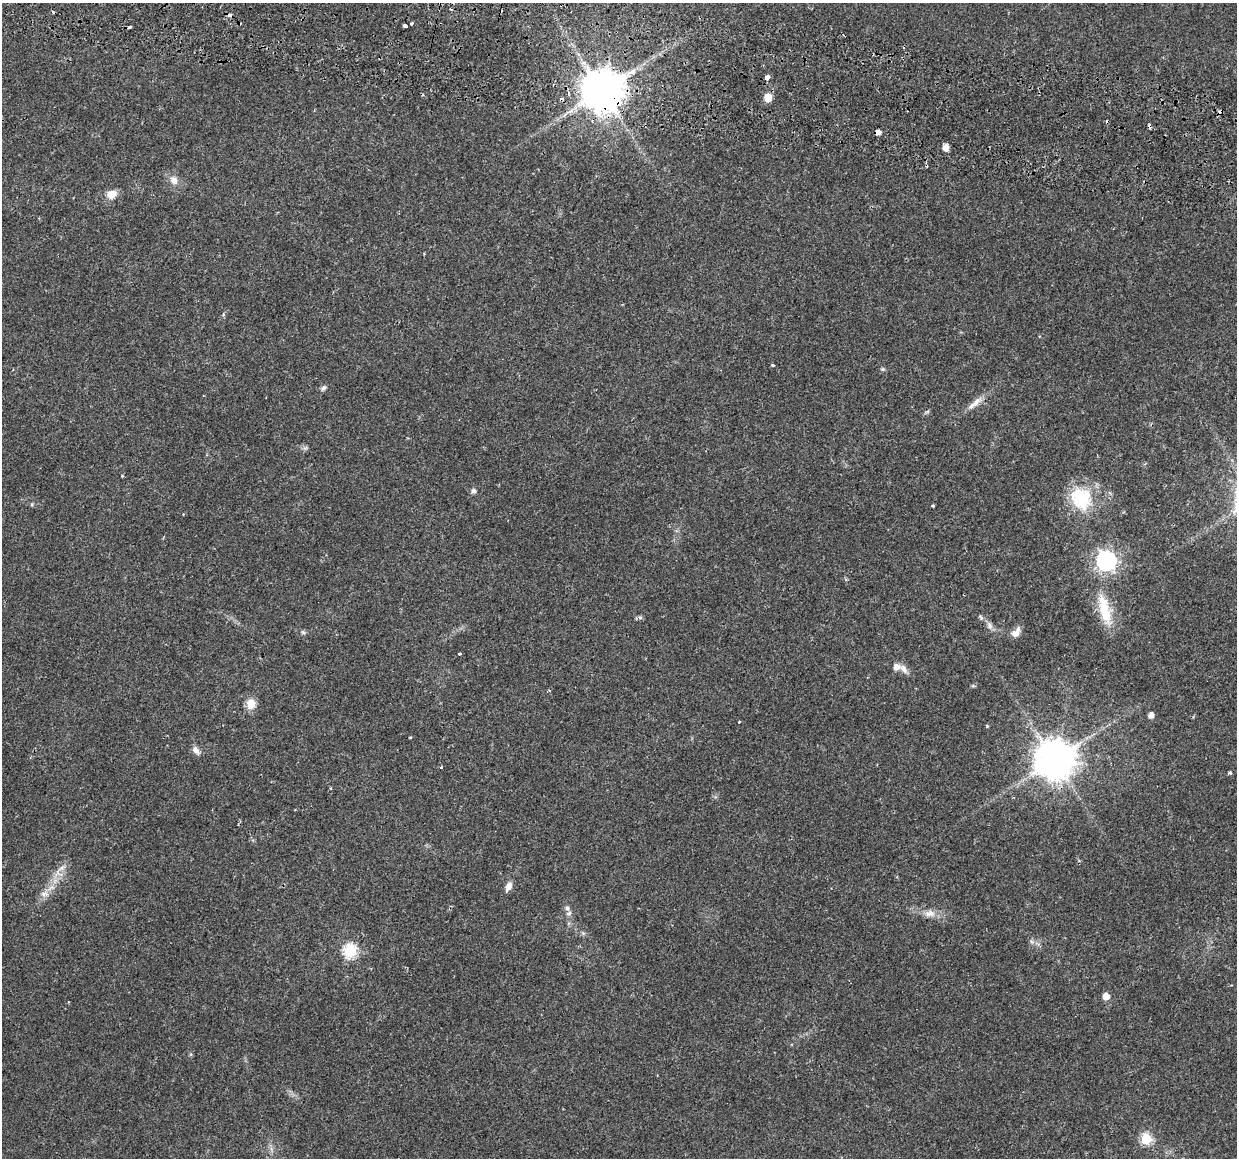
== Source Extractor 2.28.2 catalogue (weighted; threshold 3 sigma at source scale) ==
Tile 11 of 4 x 4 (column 3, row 3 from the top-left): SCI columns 2536-3770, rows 1444-2599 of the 5079 x 5259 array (HDU 1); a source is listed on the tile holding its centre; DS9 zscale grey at full resolution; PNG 1239 x 1160 px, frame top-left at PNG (2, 3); no overlay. Shown black and unused: <1% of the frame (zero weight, under 2 of 3 exposures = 5% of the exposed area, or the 3 px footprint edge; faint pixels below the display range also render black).
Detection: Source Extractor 2.28.2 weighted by HDU 2 'WHT'; one run over the whole footprint, this tile lists its part. Background 0.0172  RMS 0.0026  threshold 0.0119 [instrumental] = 3 sigma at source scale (4.5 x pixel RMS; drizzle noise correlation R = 1.50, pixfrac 1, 0.0396/0.0396 arcsec/px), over >= 5 px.
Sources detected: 55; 7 cosmic-ray / hot-pixel residue — not listed; the other 48 listed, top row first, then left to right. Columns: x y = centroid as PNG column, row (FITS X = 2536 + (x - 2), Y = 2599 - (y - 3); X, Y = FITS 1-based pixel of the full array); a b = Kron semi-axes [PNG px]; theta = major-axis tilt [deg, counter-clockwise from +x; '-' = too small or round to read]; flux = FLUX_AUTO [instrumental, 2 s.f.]
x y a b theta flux
53 12 4 3 - 0.28
412 23 3 3 - 0.42
405 26 4 3 - 5.7
129 27 4 3 - 1.8
632 72 14 7 31 2.6
767 77 4 4 - 4.4
602 91 11 11 - 1100
768 97 7 7 - 3.2
878 132 5 4 - 1.6
946 148 7 6 - 1.8
174 180 14 10 -58 2.1
111 194 12 10 20 2.7
223 314 5 5 - 0.36
773 365 4 3 - 0.76
882 369 5 5 - 0.42
323 388 7 6 - 0.63
975 403 26 7 40 2.5
122 476 3 3 - 0.21
473 491 6 6 - 0.85
1081 498 32 26 -61 14
933 506 3 3 - 0.6
1106 561 8 7 - 130
1104 609 45 14 -75 9.7
640 617 7 5 70 0.52
989 626 11 8 -71 1.1
303 632 7 4 -44 0.45
1016 632 14 8 52 1.8
459 653 3 3 - 1.2
896 667 7 6 - 1.7
903 668 14 8 -54 1.6
251 704 12 10 73 3.3
1151 715 5 5 - 1.5
739 722 3 2 - 0.97
987 726 4 3 - 0.27
410 737 4 3 - 0.22
196 750 12 7 -50 1.4
1054 760 11 11 - 770
441 767 3 3 - 0.32
1230 773 3 3 - 1.2
61 868 14 6 35 1.6
508 886 10 6 62 1.7
45 894 12 7 6 1.5
567 908 9 6 -73 0.98
930 913 16 9 1 2.3
1032 942 7 4 -19 0.57
350 951 7 6 - 34
1106 996 5 5 - 3
1146 1139 6 6 - 20
Overlapping masked pixels (flux is a lower limit): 2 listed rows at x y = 602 91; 878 132